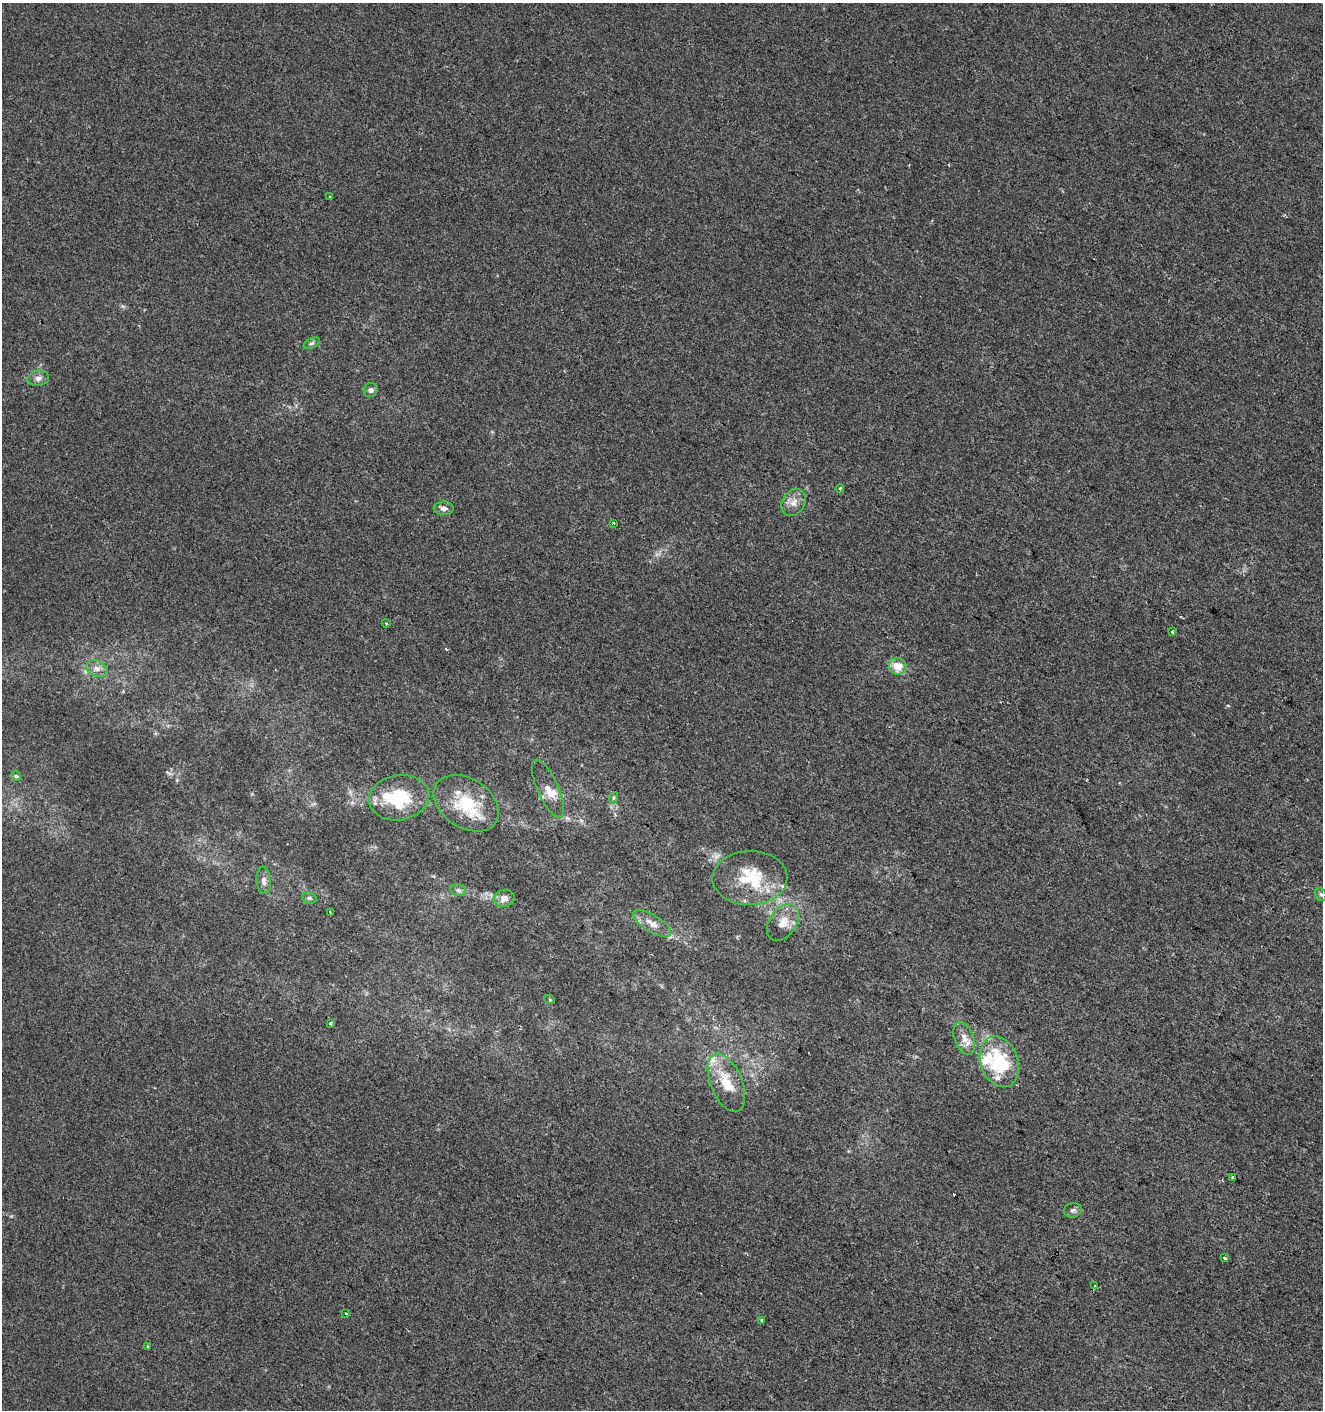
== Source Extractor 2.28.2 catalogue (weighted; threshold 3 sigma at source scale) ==
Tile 6 of 4 x 4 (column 2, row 2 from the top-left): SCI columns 1528-2848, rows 2826-4233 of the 5761 x 5642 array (HDU 1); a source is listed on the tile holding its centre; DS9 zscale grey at full resolution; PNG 1325 x 1412 px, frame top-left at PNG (2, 3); each listed source drawn as its Kron ellipse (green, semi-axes under 4 px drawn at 4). Shown black and unused: <1% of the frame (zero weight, under 2 of 3 exposures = <1% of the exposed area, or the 3 px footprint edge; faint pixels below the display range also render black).
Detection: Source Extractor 2.28.2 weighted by HDU 2 'WHT'; one run over the whole footprint, this tile lists its part. Background -3.41e-04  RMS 0.0042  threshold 0.0188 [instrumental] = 3 sigma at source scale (4.5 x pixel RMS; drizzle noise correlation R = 1.50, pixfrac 1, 0.0396/0.0396 arcsec/px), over >= 5 px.
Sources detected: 46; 1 cosmic-ray / hot-pixel residue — neither listed nor drawn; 7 inside a brighter listed object's ellipse — not listed separately; the other 38 listed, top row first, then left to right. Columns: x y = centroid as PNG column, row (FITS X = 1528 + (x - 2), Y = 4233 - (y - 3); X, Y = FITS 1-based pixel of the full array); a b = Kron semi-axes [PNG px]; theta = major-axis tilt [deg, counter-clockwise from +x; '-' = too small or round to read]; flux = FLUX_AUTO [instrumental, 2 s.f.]
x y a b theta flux
330 196 3 3 - 2.6
312 343 8 4 26 0.85
38 378 11 7 8 2
371 390 7 6 - 1.2
840 489 4 3 - 0.61
793 502 15 11 57 3.7
444 508 10 6 0 1.7
613 523 3 3 - 0.47
386 623 4 3 - 0.36
1172 632 3 3 - 0.65
898 666 9 8 - 6.3
97 669 11 8 -22 2.5
16 776 5 4 - 0.63
548 789 31 10 -66 5.1
399 798 30 22 9 23
613 798 6 4 71 0.6
466 803 35 24 -33 21
750 878 37 27 1 19
264 881 13 7 -83 2.2
458 890 8 6 -16 0.97
1321 894 7 5 -65 0.82
309 898 7 5 -14 0.96
504 898 10 8 6 2.8
330 912 3 2 - 0.34
783 922 20 13 54 5.9
652 923 21 8 -32 4.2
550 1000 5 3 - 0.41
330 1024 4 3 - 0.48
964 1038 17 9 -69 4
999 1062 26 18 -71 28
726 1083 31 16 -67 12
1232 1177 4 3 - 0.42
1073 1210 9 7 10 1.2
1225 1258 3 3 - 1.4
1095 1285 3 3 - 3.3
346 1314 3 2 - 0.46
761 1321 3 3 - 1.7
148 1347 3 3 - 0.7